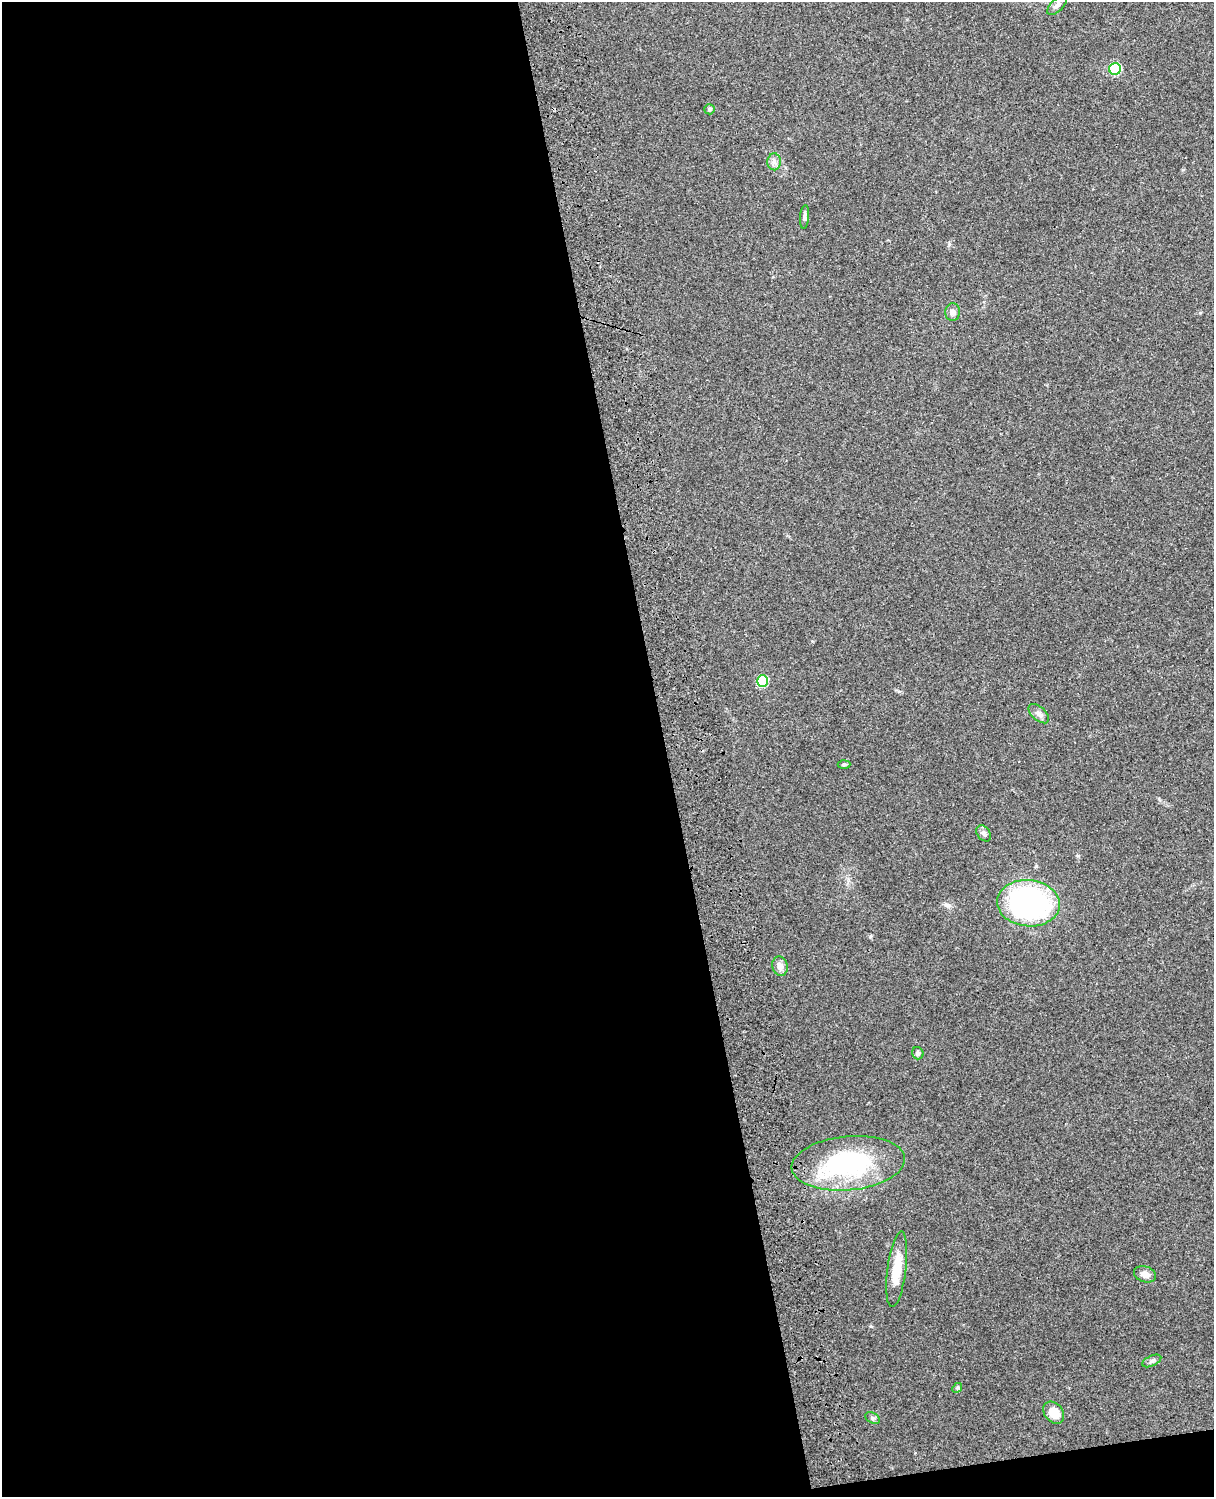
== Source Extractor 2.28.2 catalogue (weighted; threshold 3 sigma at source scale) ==
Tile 9 of 4 x 3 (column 1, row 3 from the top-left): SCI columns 120-1331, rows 165-1659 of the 5087 x 4928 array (HDU 1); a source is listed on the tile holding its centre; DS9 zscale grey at full resolution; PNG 1216 x 1499 px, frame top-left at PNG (2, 2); each listed source drawn as its Kron ellipse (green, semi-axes under 4 px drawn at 4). Shown black and unused: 56% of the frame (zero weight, under 3 of 4 exposures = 6% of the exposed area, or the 3 px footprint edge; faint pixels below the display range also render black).
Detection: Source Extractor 2.28.2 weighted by HDU 2 'WHT'; one run over the whole footprint, this tile lists its part. Background 0.257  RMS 0.0089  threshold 0.0401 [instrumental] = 3 sigma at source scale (4.5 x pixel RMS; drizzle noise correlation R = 1.50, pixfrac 1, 0.05/0.05 arcsec/px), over >= 5 px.
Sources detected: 20; all 20 listed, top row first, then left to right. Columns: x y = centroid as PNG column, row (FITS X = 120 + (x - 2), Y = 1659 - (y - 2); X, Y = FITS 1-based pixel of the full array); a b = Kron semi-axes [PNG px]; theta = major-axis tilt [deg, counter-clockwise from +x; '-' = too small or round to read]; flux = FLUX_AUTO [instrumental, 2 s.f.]
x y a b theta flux
1057 5 12 6 45 3.4
1115 69 6 5 - 58
709 109 5 5 - 1.9
774 162 8 7 - 3.6
805 217 12 4 85 3.1
953 312 9 7 -89 3.6
763 681 6 5 - 51
1039 714 12 6 -42 4
844 764 6 4 3 1.3
984 833 9 6 -53 2.7
1028 903 31 23 -5 190
780 966 10 7 -78 5.9
918 1053 6 5 - 2.3
848 1163 57 27 5 120
897 1269 38 9 83 22
1145 1274 11 8 -19 5.4
1152 1361 10 5 25 2.5
957 1388 5 4 - 1.2
1054 1413 12 9 -50 15
872 1418 8 5 -26 2